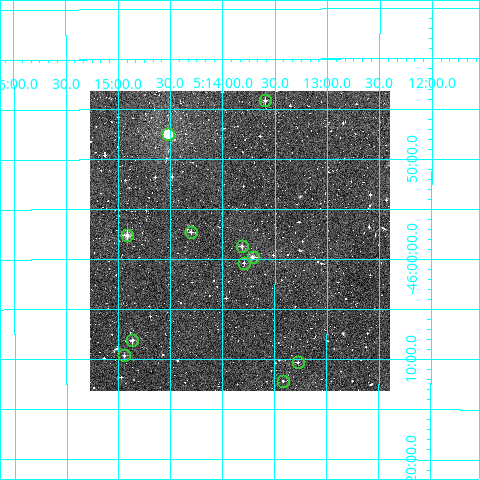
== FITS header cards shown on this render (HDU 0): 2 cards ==
NAXIS1  =                  300
NAXIS2  =                  300

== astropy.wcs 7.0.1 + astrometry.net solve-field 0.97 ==
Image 300 x 300 px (HDU 0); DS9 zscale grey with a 90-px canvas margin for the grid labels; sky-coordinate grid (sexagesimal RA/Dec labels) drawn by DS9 from the SOLVED WCS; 11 Tycho-2 reference stars matched to detected sources circled (green)
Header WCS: RA---TAN/DEC--TAN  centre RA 05:13:50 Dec -45:58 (78.46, -45.97 deg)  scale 6 arcsec/px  FOV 30.0' x 30.0'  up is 0 deg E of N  parity normal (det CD < 0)
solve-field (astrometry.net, Tycho-2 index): VERIFIED the header's WCS against the Tycho-2 star catalogue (verified at 2 index scales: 9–11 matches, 0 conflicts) and refined it, rather than solving blind
Solved WCS: RA---TAN-SIP/DEC--TAN-SIP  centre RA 05:13:50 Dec -45:58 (78.46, -45.97 deg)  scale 6 arcsec/px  FOV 30.0' x 30.0'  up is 0 deg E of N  parity normal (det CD < 0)
The solver's refit moves the header's centre by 2 arcsec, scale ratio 0.9999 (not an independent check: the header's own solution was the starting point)
Tycho-2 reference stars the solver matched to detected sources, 11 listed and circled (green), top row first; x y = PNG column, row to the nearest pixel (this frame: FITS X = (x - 90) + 1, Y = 300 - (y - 91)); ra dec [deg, ICRS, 3 dp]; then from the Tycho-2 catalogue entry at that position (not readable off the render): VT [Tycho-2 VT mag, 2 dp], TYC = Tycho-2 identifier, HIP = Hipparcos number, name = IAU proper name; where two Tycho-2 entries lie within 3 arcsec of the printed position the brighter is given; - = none
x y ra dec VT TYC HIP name
265 100 78.398 -45.736 11.70 8078-966-1 - -
168 134 78.631 -45.791 8.72 8078-1031-1 24432 -
191 232 78.576 -45.955 11.52 8078-1247-1 - -
127 235 78.729 -45.960 10.27 8078-1114-1 - -
242 246 78.454 -45.979 11.60 8078-707-1 - -
253 257 78.428 -45.997 10.76 8078-1485-1 - -
244 263 78.449 -46.007 12.55 8078-1079-1 - -
132 340 78.717 -46.135 11.29 8078-1498-1 - -
124 355 78.736 -46.161 11.79 8078-590-1 - -
298 362 78.319 -46.172 12.28 8078-1153-1 - -
283 381 78.355 -46.203 11.60 8078-1338-1 - -